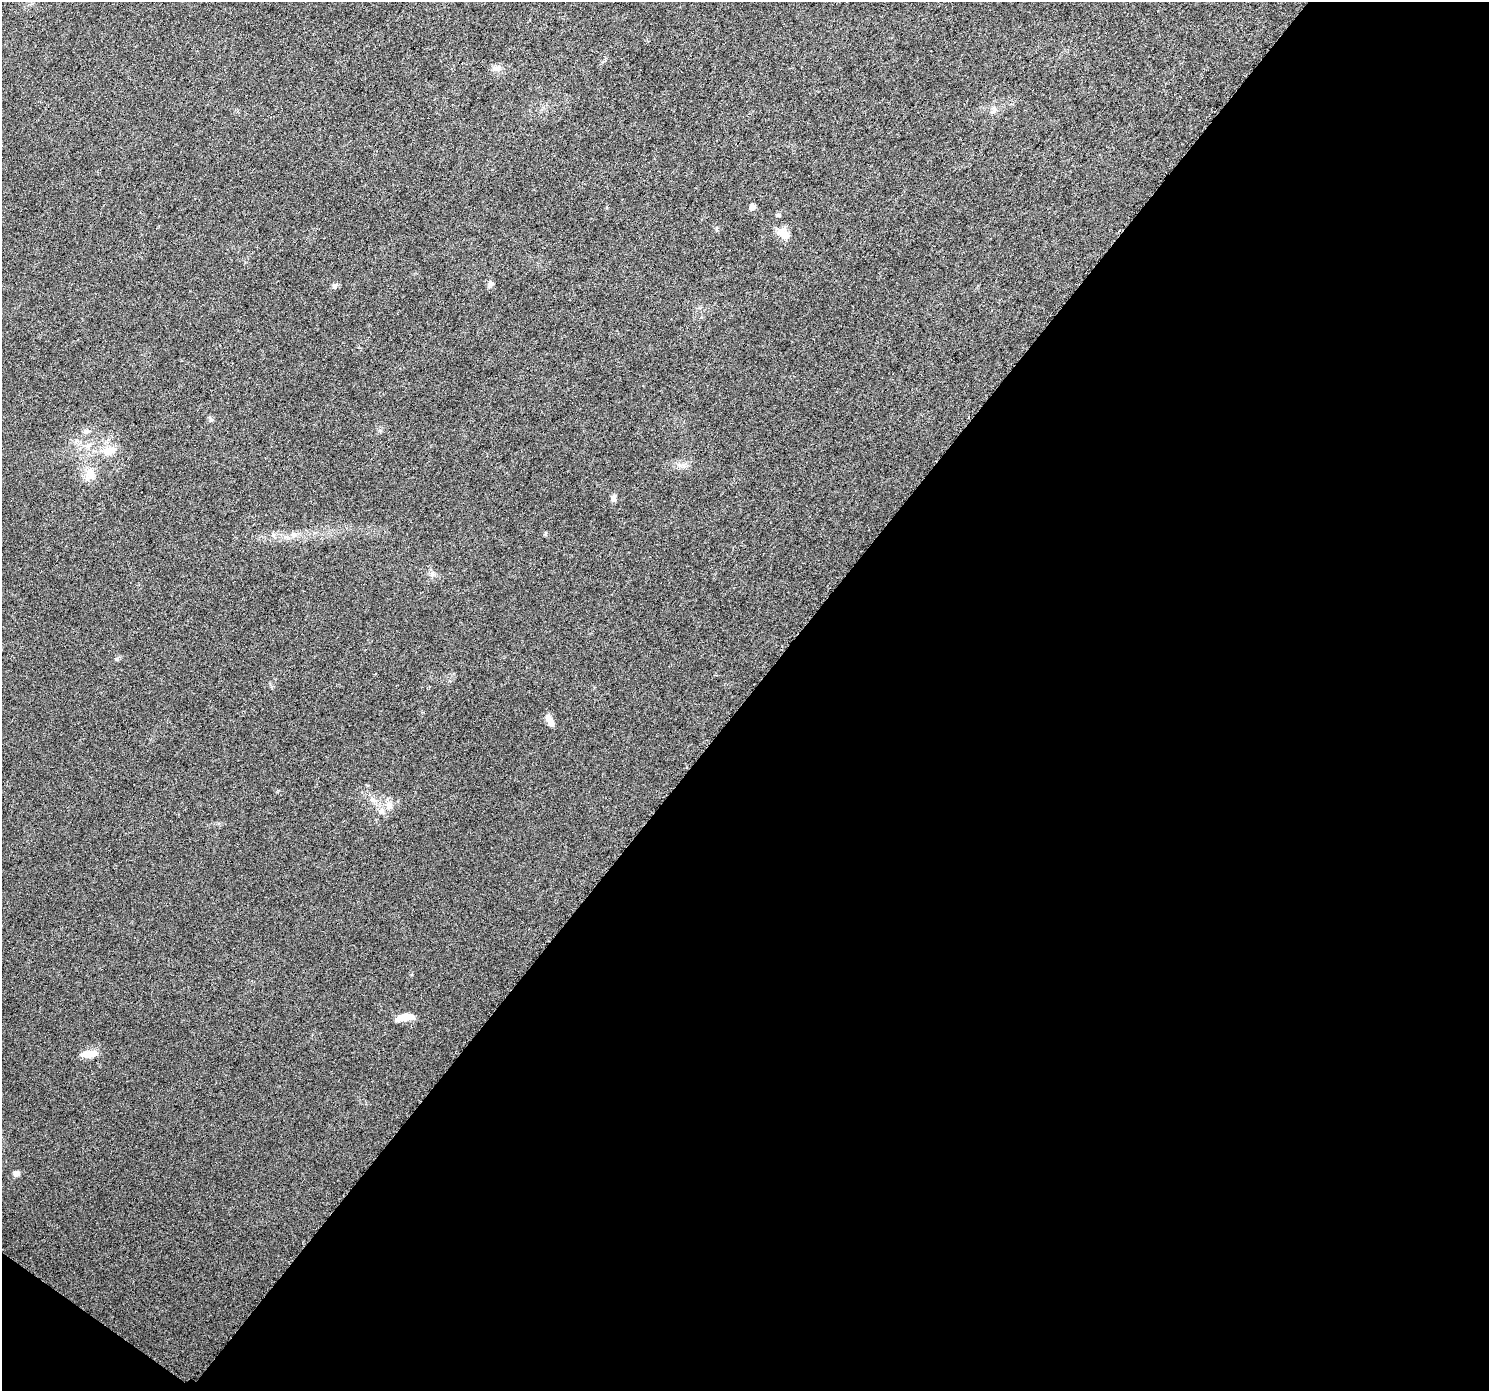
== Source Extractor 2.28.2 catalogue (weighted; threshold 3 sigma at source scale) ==
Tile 4 of 2 x 2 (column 2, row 2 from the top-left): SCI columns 1494-2980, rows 105-1493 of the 2986 x 3005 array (HDU 1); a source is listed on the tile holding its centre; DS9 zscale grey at full resolution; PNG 1491 x 1393 px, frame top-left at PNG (2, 2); no overlay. Shown black and unused: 50% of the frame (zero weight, under 3 of 6 exposures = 1% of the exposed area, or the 3 px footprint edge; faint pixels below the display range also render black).
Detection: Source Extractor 2.28.2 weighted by HDU 2 'WHT'; one run over the whole footprint, this tile lists its part. Background 0.0304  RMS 0.0047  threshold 0.0194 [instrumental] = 3 sigma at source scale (4.09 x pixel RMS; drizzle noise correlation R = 1.36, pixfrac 0.8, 0.0396/0.0396 arcsec/px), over >= 5 px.
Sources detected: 21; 1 inside a brighter object's white glare — not listed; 1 inside a brighter listed object's ellipse — not listed separately; the other 19 listed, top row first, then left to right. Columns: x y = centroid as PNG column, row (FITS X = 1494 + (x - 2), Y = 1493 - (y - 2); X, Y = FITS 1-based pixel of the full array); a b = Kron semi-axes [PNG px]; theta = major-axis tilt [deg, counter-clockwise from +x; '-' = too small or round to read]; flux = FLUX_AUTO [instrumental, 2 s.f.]
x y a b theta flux
497 68 12 6 4 1.9
993 111 10 5 39 1.4
752 206 5 4 - 4
778 215 6 6 - 0.71
784 234 16 11 -33 5.1
490 283 8 7 - 1.4
335 286 8 6 37 1.2
210 418 8 4 -53 0.74
86 431 9 7 23 1.4
112 450 15 10 4 4.3
683 465 9 6 36 1.7
90 475 20 14 -86 5.8
613 498 9 6 -88 1.5
117 659 6 5 - 0.68
550 720 16 7 -59 3
389 806 11 10 - 3.3
405 1017 18 7 8 7.5
89 1054 21 8 7 4.5
16 1173 6 6 - 1.8